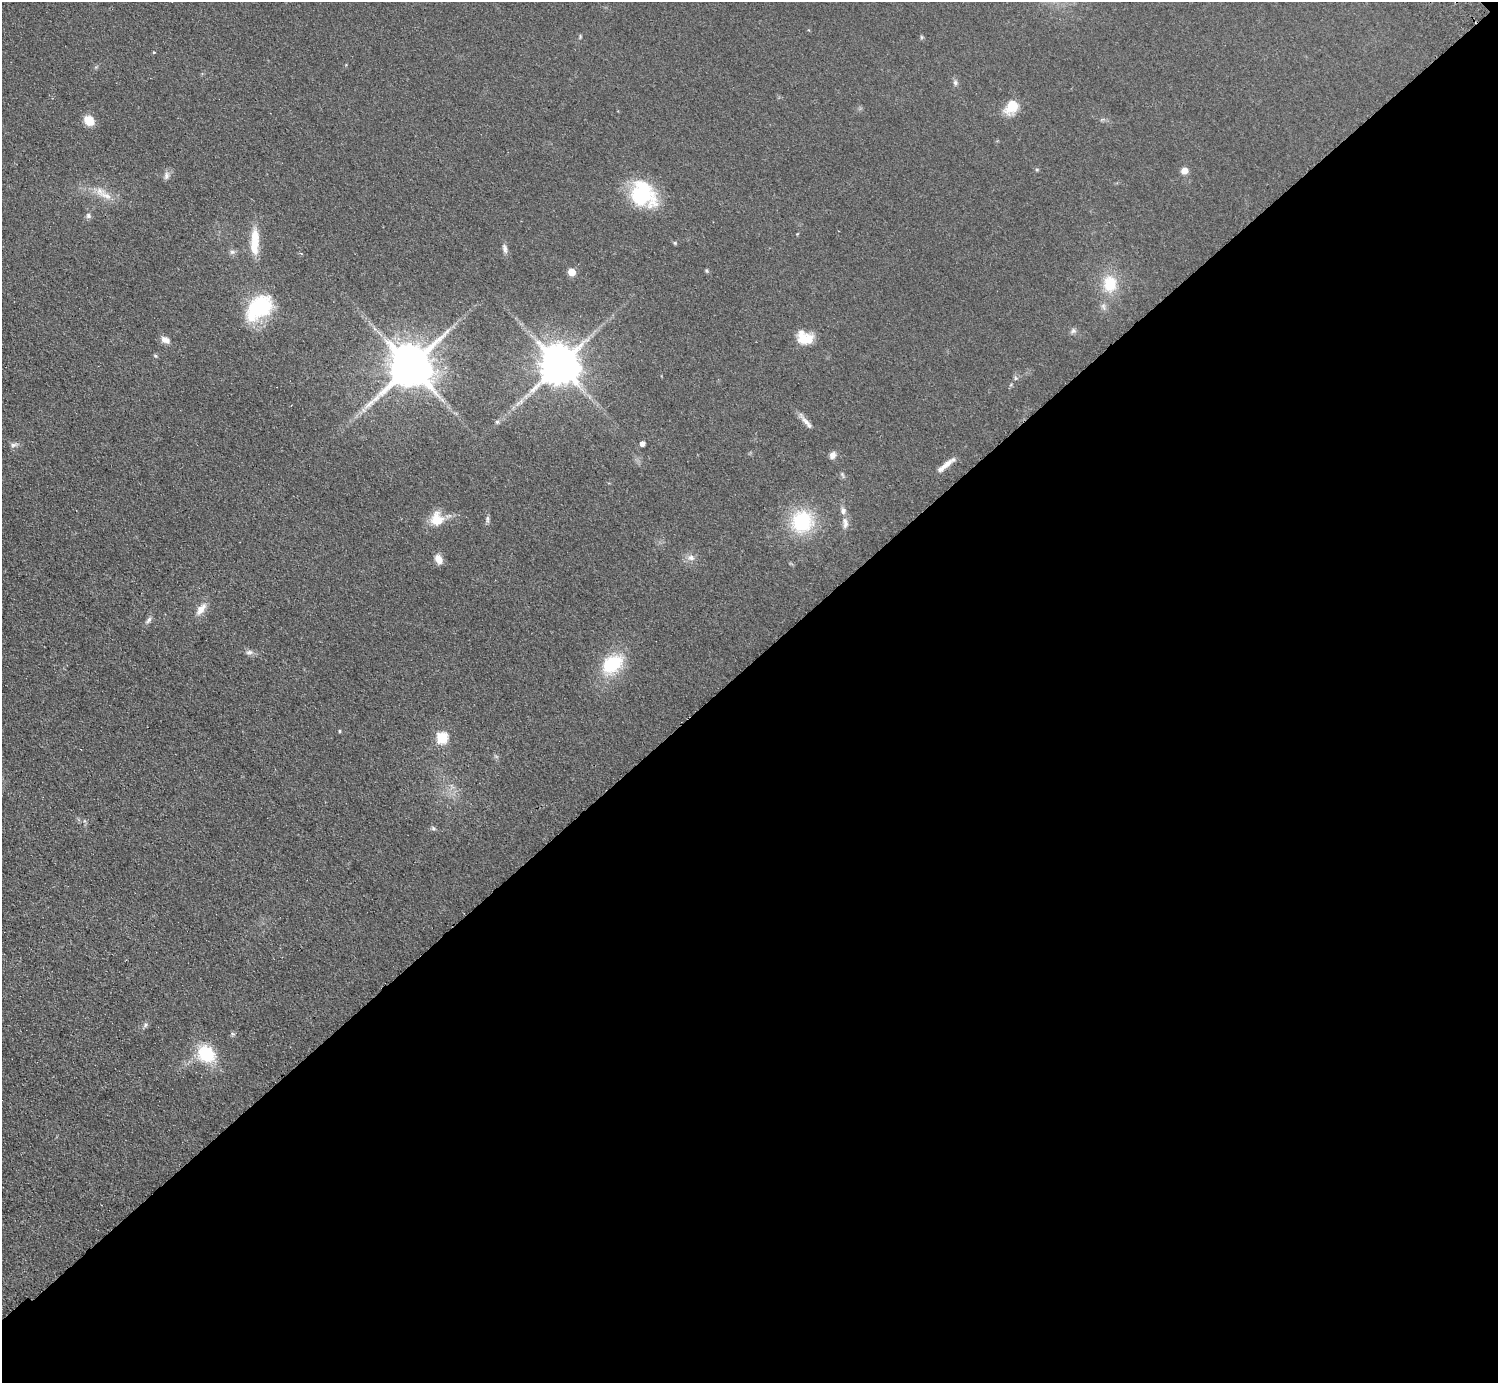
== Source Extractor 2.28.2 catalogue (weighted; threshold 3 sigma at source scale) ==
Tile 12 of 4 x 4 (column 4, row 3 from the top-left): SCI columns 4533-6028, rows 1582-2962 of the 6072 x 6066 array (HDU 1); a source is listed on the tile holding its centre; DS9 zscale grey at full resolution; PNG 1500 x 1385 px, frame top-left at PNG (2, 2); no overlay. Shown black and unused: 52% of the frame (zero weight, under 2 of 3 exposures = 3% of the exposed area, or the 3 px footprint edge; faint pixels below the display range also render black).
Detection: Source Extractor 2.28.2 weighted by HDU 2 'WHT'; one run over the whole footprint, this tile lists its part. Background 0.0639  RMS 0.0091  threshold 0.0409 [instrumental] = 3 sigma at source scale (4.5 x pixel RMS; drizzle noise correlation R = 1.50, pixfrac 1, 0.05/0.05 arcsec/px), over >= 5 px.
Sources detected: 54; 3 inside a brighter listed object's ellipse — not listed separately; the other 51 listed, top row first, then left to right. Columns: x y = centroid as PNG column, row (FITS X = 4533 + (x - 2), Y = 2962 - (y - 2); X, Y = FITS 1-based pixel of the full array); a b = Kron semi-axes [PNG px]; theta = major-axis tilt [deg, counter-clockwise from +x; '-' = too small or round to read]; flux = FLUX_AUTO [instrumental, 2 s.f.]
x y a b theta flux
580 36 7 3 -90 0.95
921 37 6 4 -90 1.1
154 52 3 3 - 1.2
955 83 7 6 - 2.3
1012 106 14 10 54 24
89 120 12 9 -41 13
1184 171 7 7 - 7.1
166 176 11 7 84 3.7
643 194 29 24 -50 66
106 195 27 9 -23 12
88 216 8 6 -60 2.4
255 241 34 10 88 21
675 243 5 4 - 1.1
505 249 12 6 -76 3.5
232 252 8 6 -20 2.4
706 271 5 4 - 1.3
572 272 5 5 - 17
1110 284 18 15 -86 27
1103 306 9 6 -72 2.8
259 308 32 20 43 67
1073 331 8 7 - 2.4
805 339 18 13 -1 17
165 340 12 7 -32 5.4
155 356 6 5 - 1.2
559 365 11 11 - 3200
410 366 13 12 - 3900
1016 378 6 5 - 1.7
363 410 7 4 -71 1.9
497 422 5 5 - 1.7
806 422 28 5 -51 5.9
642 444 5 4 - 4.3
14 445 12 6 6 2.9
833 455 9 7 63 4.5
946 464 20 7 42 8
842 475 9 4 -68 1.6
437 519 17 15 -87 18
487 519 11 4 -86 2.2
802 522 24 23 - 59
845 523 17 8 -86 5.6
691 558 11 8 -3 4.9
439 559 11 7 -65 7.5
201 609 19 9 53 8.2
149 620 11 5 56 2.7
249 652 10 6 7 2.9
612 664 26 18 36 46
339 731 4 3 - 1.1
442 738 6 6 - 70
433 828 6 5 - 1.6
145 1025 8 6 61 2.2
232 1034 6 5 - 1.6
206 1054 18 16 -37 42